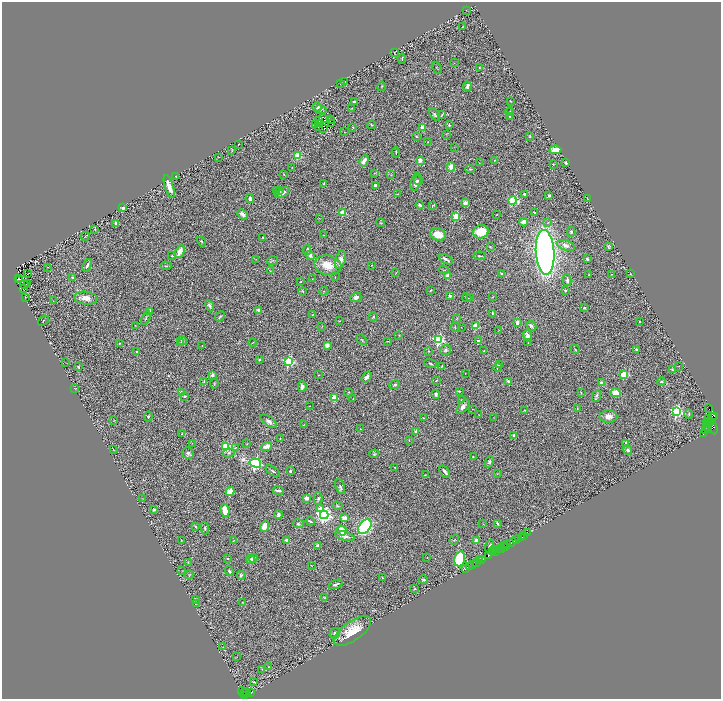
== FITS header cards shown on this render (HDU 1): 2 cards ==
NAXIS1  =                 1438
NAXIS2  =                 1393

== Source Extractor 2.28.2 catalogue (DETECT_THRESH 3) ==
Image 1438 x 1393 px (HDU 1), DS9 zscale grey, zoomed out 1/2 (1 PNG px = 2 x 2 image px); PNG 723 x 701 px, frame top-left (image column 2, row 1393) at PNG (2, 2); each listed source drawn as its Kron ellipse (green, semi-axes under 4 px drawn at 4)
Background 0.763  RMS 0.07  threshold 0.209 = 3 sigma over >= 5 px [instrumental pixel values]
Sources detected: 388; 34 cannot appear on this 1/2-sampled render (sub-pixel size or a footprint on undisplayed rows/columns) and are neither listed nor drawn; the other 354 listed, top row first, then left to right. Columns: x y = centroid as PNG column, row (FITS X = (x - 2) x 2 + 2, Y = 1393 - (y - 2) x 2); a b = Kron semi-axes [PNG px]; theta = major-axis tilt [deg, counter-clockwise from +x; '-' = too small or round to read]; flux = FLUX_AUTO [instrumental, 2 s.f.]
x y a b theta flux
466 10 2 2 - 5.2
462 27 2 1 - 7
394 53 2 2 - 7.3
402 58 5 2 - 9.2
454 63 2 1 - 3.8
437 68 6 2 -58 9.5
479 68 2 2 - 8.2
345 82 4 3 - 9.2
341 84 3 2 - 9.1
382 86 5 2 - 9.6
467 86 5 3 - 54
510 101 2 1 - 7.2
354 102 3 2 - 20
317 107 4 4 - 58
352 108 3 3 - 6.5
320 110 6 2 -10 11
510 112 4 2 - 6.1
435 115 7 4 -55 24
442 115 3 2 - 8.6
510 116 3 2 - 9.9
324 119 5 2 - 1.5
331 119 2 1 - 15
318 120 3 2 - 13
332 121 2 1 - 16
319 123 3 1 - 12
332 123 2 1 - 14
315 124 3 2 - 68
372 125 4 3 - 12
449 125 4 3 - 18
318 127 2 2 - 23
353 127 3 3 - 7.8
423 127 4 3 - 120
324 128 2 1 - 0.79
344 132 2 1 - 3.8
447 134 4 2 - 7
530 136 4 2 - 9.7
416 137 4 3 - 15
428 142 2 1 - 3.6
238 144 2 2 - 12
454 147 3 2 - 5.8
555 150 6 4 6 170
232 151 2 2 - 6.8
396 152 5 2 - 10
298 156 3 3 - 560
218 157 2 1 - 3.8
420 160 2 2 - 230
495 160 2 2 - 5.2
364 161 6 3 62 100
479 163 3 2 - 5.8
566 163 3 3 - 24
553 164 2 2 - 8.7
292 167 2 2 - 5.8
451 167 5 4 - 100
470 169 5 3 - 14
374 173 3 2 - 7.1
284 174 3 2 - 6.5
391 175 3 3 - 9.3
176 176 2 2 - 20
418 180 5 4 - 24
416 182 9 4 75 55
324 184 3 2 - 7.9
375 185 4 3 - 26
169 186 12 3 -72 110
279 190 3 2 - 12
276 191 4 2 - 14
282 193 8 4 28 65
398 194 4 2 - 6.9
525 195 4 3 - 38
549 196 2 2 - 54
250 199 4 3 - 59
588 199 2 1 - 4.6
513 201 4 3 - 1000
465 203 3 3 - 87
420 205 4 3 - 32
432 206 4 2 - 8.1
123 207 2 2 - 110
343 213 3 3 - 490
534 213 4 2 - 12
242 214 6 3 -43 80
497 214 2 1 - 6.2
456 216 3 3 - 620
319 218 3 2 - 5.4
524 222 4 3 - 70
548 222 3 3 - 13
116 223 2 2 - 120
381 223 4 2 - 9.3
95 229 3 3 - 8.5
481 232 8 6 24 260
571 232 5 3 - 25
438 234 8 6 -15 220
324 235 2 2 - 5.2
85 236 4 2 - 7.7
263 237 2 2 - 10
202 241 5 3 - 20
566 245 9 5 -19 68
490 247 3 3 - 14
608 247 4 3 - 19
307 250 5 2 - 26
180 252 7 4 65 140
545 252 22 9 -86 9100
310 255 5 3 - 51
172 256 3 2 - 12
480 256 6 3 -5 16
256 259 3 2 - 5.4
446 259 8 2 -29 39
587 259 3 3 - 29
272 260 5 3 - 17
340 260 9 5 72 85
87 265 7 2 69 31
328 265 13 9 -10 270
372 265 2 1 - 6.7
166 266 5 3 - 15
48 267 2 1 - 3.7
444 270 5 2 - 8.1
270 271 4 3 - 11
396 273 2 2 - 4.1
28 274 3 1 - 4.5
501 274 3 3 - 12
612 274 2 1 - 3.8
630 274 2 1 - 5.8
448 275 3 3 - 120
589 275 2 2 - 9.4
73 277 3 3 - 18
335 277 3 2 - 5.6
18 278 3 1 - 4.2
312 279 3 2 - 5.4
19 280 3 2 - 1.2
567 280 5 3 - 48
301 282 3 2 - 9
28 283 2 1 - 4.6
24 284 4 2 - 33
23 289 3 1 - 1.8
431 290 3 2 - 6.7
565 290 2 2 - 43
303 291 4 2 - 11
324 291 4 3 - 10
450 296 3 3 - 31
25 297 3 2 - 4.3
356 297 6 4 23 45
471 297 2 2 - 21
493 297 3 2 - 4.4
86 298 12 6 -7 120
467 298 5 2 - 8.7
53 301 2 1 - 3.2
210 306 6 3 -62 38
584 308 3 2 - 15
258 310 2 2 - 95
150 312 4 3 - 50
492 313 3 2 - 18
312 315 3 2 - 7.2
220 316 6 3 50 21
373 317 4 3 - 15
146 318 7 3 67 17
457 318 3 3 - 9.9
43 321 6 1 38 5.3
339 321 3 2 - 5.4
639 322 2 2 - 17
517 323 3 3 - 50
135 325 2 2 - 5.3
475 326 3 3 - 350
531 326 5 3 - 31
322 327 2 2 - 4.5
455 327 5 3 - 13
461 327 2 1 - 3.7
499 330 2 1 - 4.3
399 335 2 2 - 6.8
527 336 5 4 - 64
362 340 6 2 -41 11
439 340 4 3 - 1600
182 341 5 3 - 28
388 341 4 1 - 4.9
478 341 2 2 - 53
120 343 2 2 - 5.2
181 343 2 2 - 33
253 343 4 2 - 6.2
528 343 2 2 - 7
202 345 2 1 - 3.9
327 345 2 2 - 190
575 349 5 2 - 9.6
636 349 2 2 - 13
446 350 5 4 - 36
428 351 3 2 - 8
484 351 2 2 - 5.2
137 352 2 2 - 57
259 359 2 2 - 19
289 361 3 3 - 1400
65 362 2 2 - 4
431 364 6 2 -21 16
499 364 3 3 - 14
442 366 4 2 - 7.6
679 366 2 2 - 6.6
78 367 3 3 - 19
498 367 4 2 - 11
672 370 4 3 - 18
465 373 2 1 - 4.1
624 374 3 3 - 610
212 375 2 2 - 71
318 375 3 2 - 7.7
366 377 6 3 53 47
436 380 2 1 - 9
204 381 4 3 - 14
661 381 4 3 - 18
508 382 3 3 - 51
601 383 3 3 - 43
214 384 4 4 - 11
395 385 5 3 - 22
302 386 5 4 - 52
75 389 3 2 - 4.7
459 391 4 3 - 14
181 392 2 2 - 150
348 392 4 2 - 9
581 393 4 3 - 10
616 393 5 4 - 180
436 394 4 3 - 31
185 396 3 2 - 17
596 396 6 3 64 21
335 398 3 3 - 430
353 398 2 2 - 5.9
461 400 2 1 - 3.8
309 406 2 1 - 3.3
463 407 9 4 50 63
472 409 2 1 - 3.5
577 409 4 3 - 10
709 409 2 1 - 46
525 410 3 2 - 13
677 411 4 4 - 1900
689 414 4 2 - 12
479 415 3 2 - 3.7
148 416 5 3 - 14
608 416 9 6 1 110
715 417 3 1 - 480
423 418 3 2 - 8
494 418 2 1 - 3.3
713 418 4 2 - 300
114 420 4 2 - 7.5
708 420 6 3 72 320
269 421 9 4 -34 49
711 421 2 1 - 150
709 423 2 1 - 170
706 424 3 2 - 200
304 425 2 1 - 3.6
712 425 9 4 -68 1600
707 426 2 1 - 20
360 429 3 2 - 5.7
705 430 3 3 - 380
708 430 3 2 - 270
416 431 2 2 - 120
703 433 2 1 - 71
182 434 2 1 - 8
514 435 2 2 - 40
280 439 2 1 - 5.1
409 440 4 3 - 8.8
192 443 2 2 - 5
626 443 2 2 - 51
247 444 2 2 - 6.9
266 446 6 3 20 75
226 447 4 3 - 810
235 448 4 3 - 10
113 449 3 2 - 9.8
628 450 5 4 - 27
188 453 6 5 - 32
229 453 6 4 10 27
374 454 5 3 - 15
473 457 3 2 - 8.4
489 462 6 4 64 24
255 463 6 4 -16 3000
394 467 2 2 - 6.7
273 471 8 2 -32 19
290 471 3 2 - 22
444 471 7 3 -51 27
497 474 3 2 - 6.6
425 475 3 2 - 4
340 486 8 3 -67 23
278 490 5 2 - 37
230 492 4 4 - 230
307 498 3 3 - 82
318 498 6 3 88 25
143 499 2 1 - 3.2
337 506 5 3 - 16
320 509 3 3 - 200
154 510 2 2 - 52
225 510 7 4 -78 280
278 514 4 3 - 37
324 515 4 4 - 4600
345 518 3 2 - 270
310 521 4 2 - 16
498 523 4 2 - 17
299 524 5 4 - 19
483 524 2 2 - 6
195 526 3 3 - 13
264 526 5 4 - 130
365 527 8 5 52 1600
205 528 6 3 -82 22
342 530 5 3 - 250
527 533 3 1 - 12
345 536 10 4 -12 62
524 536 2 1 - 2.8
522 537 3 1 - 2.5
517 539 2 2 - 190
518 539 2 2 - 260
181 540 3 2 - 6.4
287 540 4 3 - 65
454 540 5 3 - 16
233 541 3 2 - 5.5
476 541 2 2 - 230
511 542 5 2 - 590
506 544 3 2 - 92
503 545 4 2 - 180
318 546 3 3 - 92
489 546 7 4 72 28
505 546 2 1 - 43
501 548 2 1 - 71
494 549 2 1 - 14
500 549 2 1 - 57
493 552 4 2 - 140
496 552 4 1 - 8.2
488 556 3 2 - 450
253 558 4 4 - 38
427 558 2 1 - 6.2
227 559 2 2 - 13
250 559 4 3 - 24
460 559 7 5 75 720
481 559 2 2 - 180
479 561 3 2 - 50
188 562 3 2 - 8.6
477 563 2 1 - 460
311 565 2 1 - 6.3
473 565 2 1 - 33
469 567 2 1 - 38
465 569 2 2 - 27
182 571 2 1 - 3.5
229 571 5 3 - 27
189 575 4 4 - 12
241 575 4 4 - 22
382 577 4 2 - 8.9
423 580 5 3 - 17
335 584 7 3 21 39
415 589 3 3 - 15
325 598 3 2 - 7.4
195 599 3 3 - 18
243 602 2 2 - 6.2
197 603 3 3 - 12
352 631 22 9 35 320
335 633 5 5 - 36
223 647 2 1 - 3.9
237 657 2 1 - 3.3
268 667 2 2 - 8.2
262 669 3 2 - 8.3
253 682 2 2 - 22
242 692 4 3 - 59
245 692 3 2 - 33
247 693 2 1 - 7.4
251 693 2 2 - 110
244 696 3 2 - 220
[34 sub-pixel or undisplayed-footprint detections neither listed nor drawn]